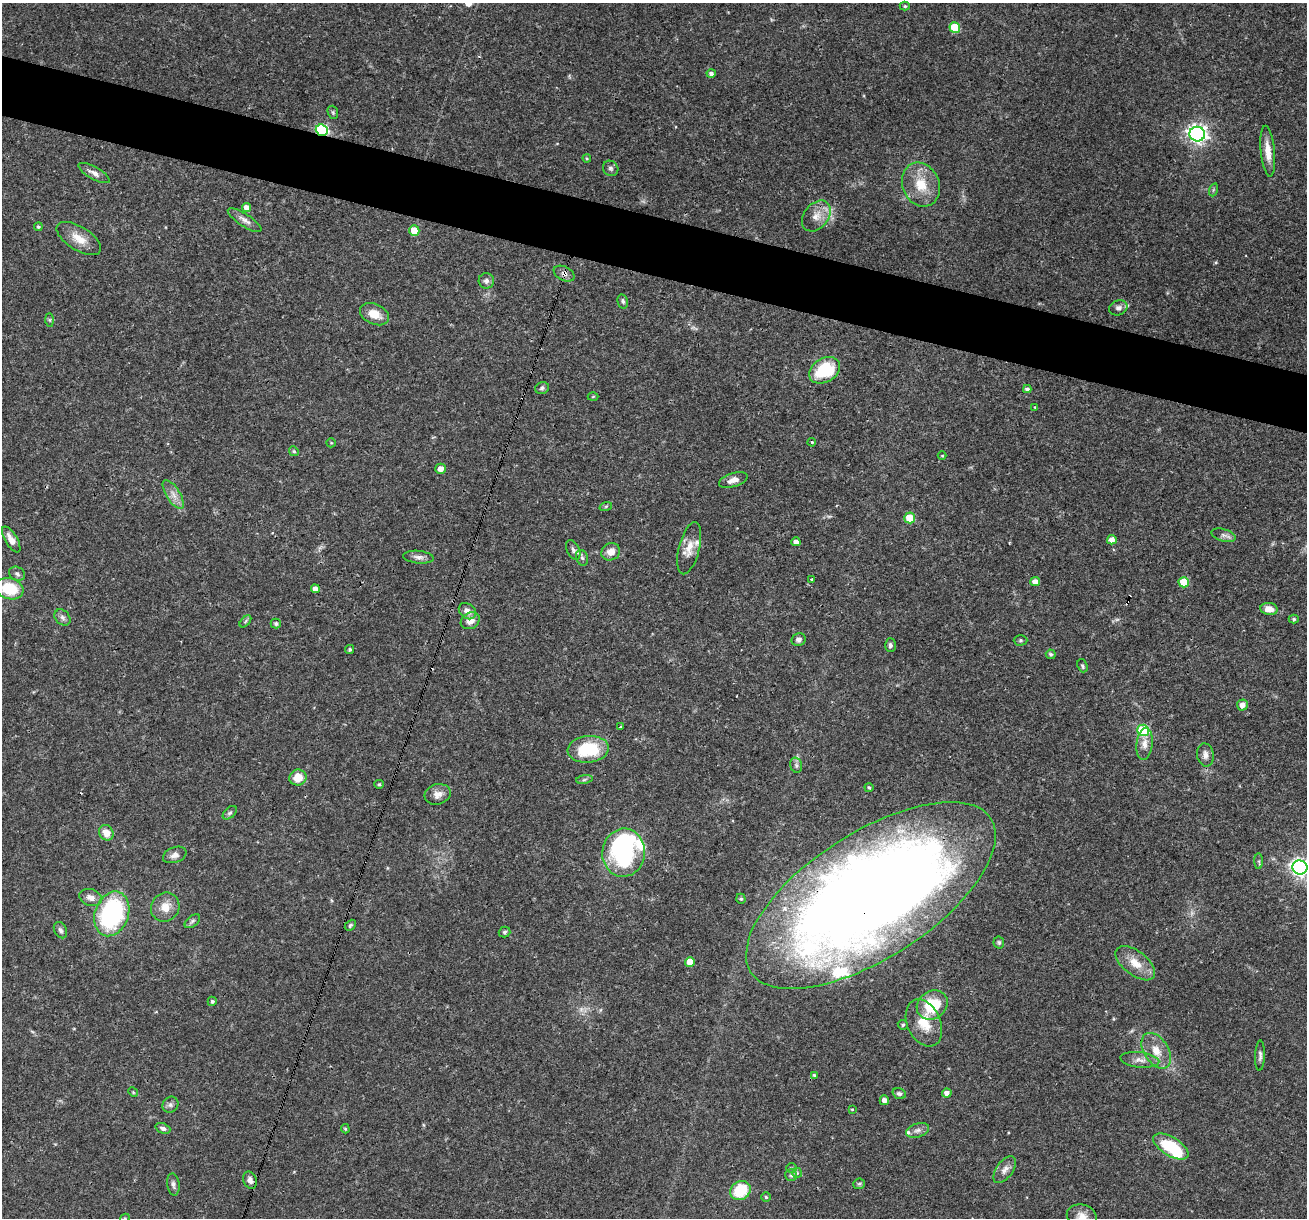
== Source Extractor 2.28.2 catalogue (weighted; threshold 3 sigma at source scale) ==
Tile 11 of 4 x 4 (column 3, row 3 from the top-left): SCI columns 2611-3915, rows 1466-2681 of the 5220 x 5236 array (HDU 1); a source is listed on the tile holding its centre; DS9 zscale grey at full resolution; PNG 1309 x 1220 px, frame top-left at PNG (2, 3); each listed source drawn as its Kron ellipse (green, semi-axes under 4 px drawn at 4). Shown black and unused: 5% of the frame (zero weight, under 3 of 4 exposures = <1% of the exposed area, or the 3 px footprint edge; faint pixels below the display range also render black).
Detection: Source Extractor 2.28.2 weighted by HDU 2 'WHT'; one run over the whole footprint, this tile lists its part. Background 0.0571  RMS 0.0033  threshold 0.0146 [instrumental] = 3 sigma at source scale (4.5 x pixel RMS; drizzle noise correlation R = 1.50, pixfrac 1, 0.05/0.05 arcsec/px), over >= 5 px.
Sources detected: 138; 1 too faint to see at this stretch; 2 inside a brighter object's white glare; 5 cosmic-ray / hot-pixel residue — neither listed nor drawn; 5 inside a brighter listed object's ellipse — not listed separately; the other 125 listed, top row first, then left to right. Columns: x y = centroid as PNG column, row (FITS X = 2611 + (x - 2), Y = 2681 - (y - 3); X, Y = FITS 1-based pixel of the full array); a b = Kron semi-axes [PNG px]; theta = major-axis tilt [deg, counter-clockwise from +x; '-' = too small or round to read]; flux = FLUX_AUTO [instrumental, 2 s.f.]
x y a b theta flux
905 6 5 4 - 0.46
955 27 5 5 - 13
711 73 4 4 - 1
333 112 7 5 -69 0.54
322 130 6 5 - 39
1197 134 8 7 - 160
1268 151 25 7 -84 4.3
587 158 4 3 - 0.34
611 168 8 7 - 0.84
94 173 17 6 -29 2
921 185 22 18 -67 8.5
1213 190 7 4 72 0.48
246 207 4 4 - 2.2
816 216 17 12 51 4
245 220 19 6 -33 1.8
38 227 4 4 - 0.49
414 231 5 5 - 6.1
79 239 25 11 -32 5.1
564 274 11 7 -27 1.6
486 281 8 7 - 1.1
623 301 7 5 -78 0.71
1118 308 9 7 23 1.5
374 314 15 10 -25 4.4
50 320 7 4 -89 0.53
824 370 16 12 31 18
542 388 7 5 18 0.81
1027 389 4 4 - 0.92
593 397 5 3 - 0.34
1035 407 4 3 - 0.28
812 442 4 4 - 0.33
331 443 5 4 - 0.32
294 451 5 4 - 0.49
942 456 4 3 - 0.28
441 469 5 5 - 2.2
733 480 15 7 18 2.2
173 494 17 6 -58 2.6
606 506 6 4 20 0.47
910 518 5 5 - 9.8
1223 535 12 6 -15 1.4
11 540 14 6 -58 2.7
1112 540 5 4 - 1.9
796 542 4 4 - 1.5
689 548 27 10 75 4.6
573 550 10 6 -64 1.1
611 552 9 8 - 2.7
418 557 15 6 -6 1.6
582 558 8 6 -71 0.86
17 574 8 6 -29 0.99
812 579 3 3 - 1.2
1035 582 5 4 - 2.4
1184 582 5 5 - 7.5
9 589 14 10 -14 12
315 589 4 4 - 2
1269 609 9 6 -7 3.1
467 611 9 7 -38 2.1
62 617 9 7 -46 1.2
1294 619 5 4 - 0.55
245 621 7 4 47 0.58
470 621 10 8 31 2.8
276 624 5 5 - 0.67
798 640 7 6 - 1.1
1021 640 7 5 1 0.63
890 645 7 5 -90 0.81
350 649 5 4 - 0.61
1051 654 5 4 - 0.64
1082 666 7 5 -69 0.62
1242 705 5 5 - 2.2
620 727 4 2 - 0.37
1143 730 6 5 - 24
1145 744 16 8 84 2.5
588 749 20 13 6 16
1205 755 12 8 -80 1.7
796 765 8 6 -75 0.87
298 778 8 8 - 5.7
584 779 8 4 9 0.65
379 784 5 4 - 0.41
869 787 4 3 - 0.49
438 794 13 10 17 2.4
230 813 8 5 43 0.82
106 833 8 7 - 3.8
624 853 24 21 84 39
175 855 12 7 20 1.6
1259 861 8 4 -88 0.53
1300 867 7 7 - 150
871 895 142 63 33 590
90 897 11 8 -19 2.2
741 899 5 4 - 0.59
165 907 15 14 - 4.5
112 914 23 17 70 43
192 921 9 5 38 0.76
350 925 6 4 47 0.56
60 930 8 6 -64 0.92
504 932 6 5 - 0.58
999 942 6 5 - 0.57
690 962 5 5 - 4.1
1135 963 23 12 -38 5.6
212 1001 4 4 - 0.66
932 1005 16 14 37 14
924 1023 25 16 -66 7.8
903 1025 5 5 - 0.62
1156 1051 20 12 -58 5.2
1260 1055 15 5 88 1.1
1140 1060 19 7 -6 2.4
814 1075 4 4 - 0.46
133 1092 5 4 - 0.36
947 1093 5 4 - 1.6
899 1094 7 5 -20 0.75
884 1100 5 4 - 1.7
170 1105 8 7 - 1.1
852 1109 3 2 - 0.26
163 1128 8 5 -21 1.1
345 1129 5 3 - 0.42
917 1130 12 7 17 1.5
1171 1146 20 9 -31 16
792 1168 5 5 - 0.48
1005 1170 15 8 54 2.2
797 1173 5 5 - 0.49
791 1175 6 6 - 0.72
250 1180 9 6 -66 1.5
173 1184 11 6 -83 1.1
859 1184 6 5 - 0.5
740 1191 10 9 - 13
766 1197 4 4 - 0.47
1082 1216 15 12 -14 2.9
125 1218 5 3 - 0.33
Overlapping masked pixels (flux is a lower limit): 3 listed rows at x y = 322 130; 564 274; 871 895
Isophote crosses this tile's border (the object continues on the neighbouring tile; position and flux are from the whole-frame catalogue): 4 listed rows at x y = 9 589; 1300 867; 1082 1216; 125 1218